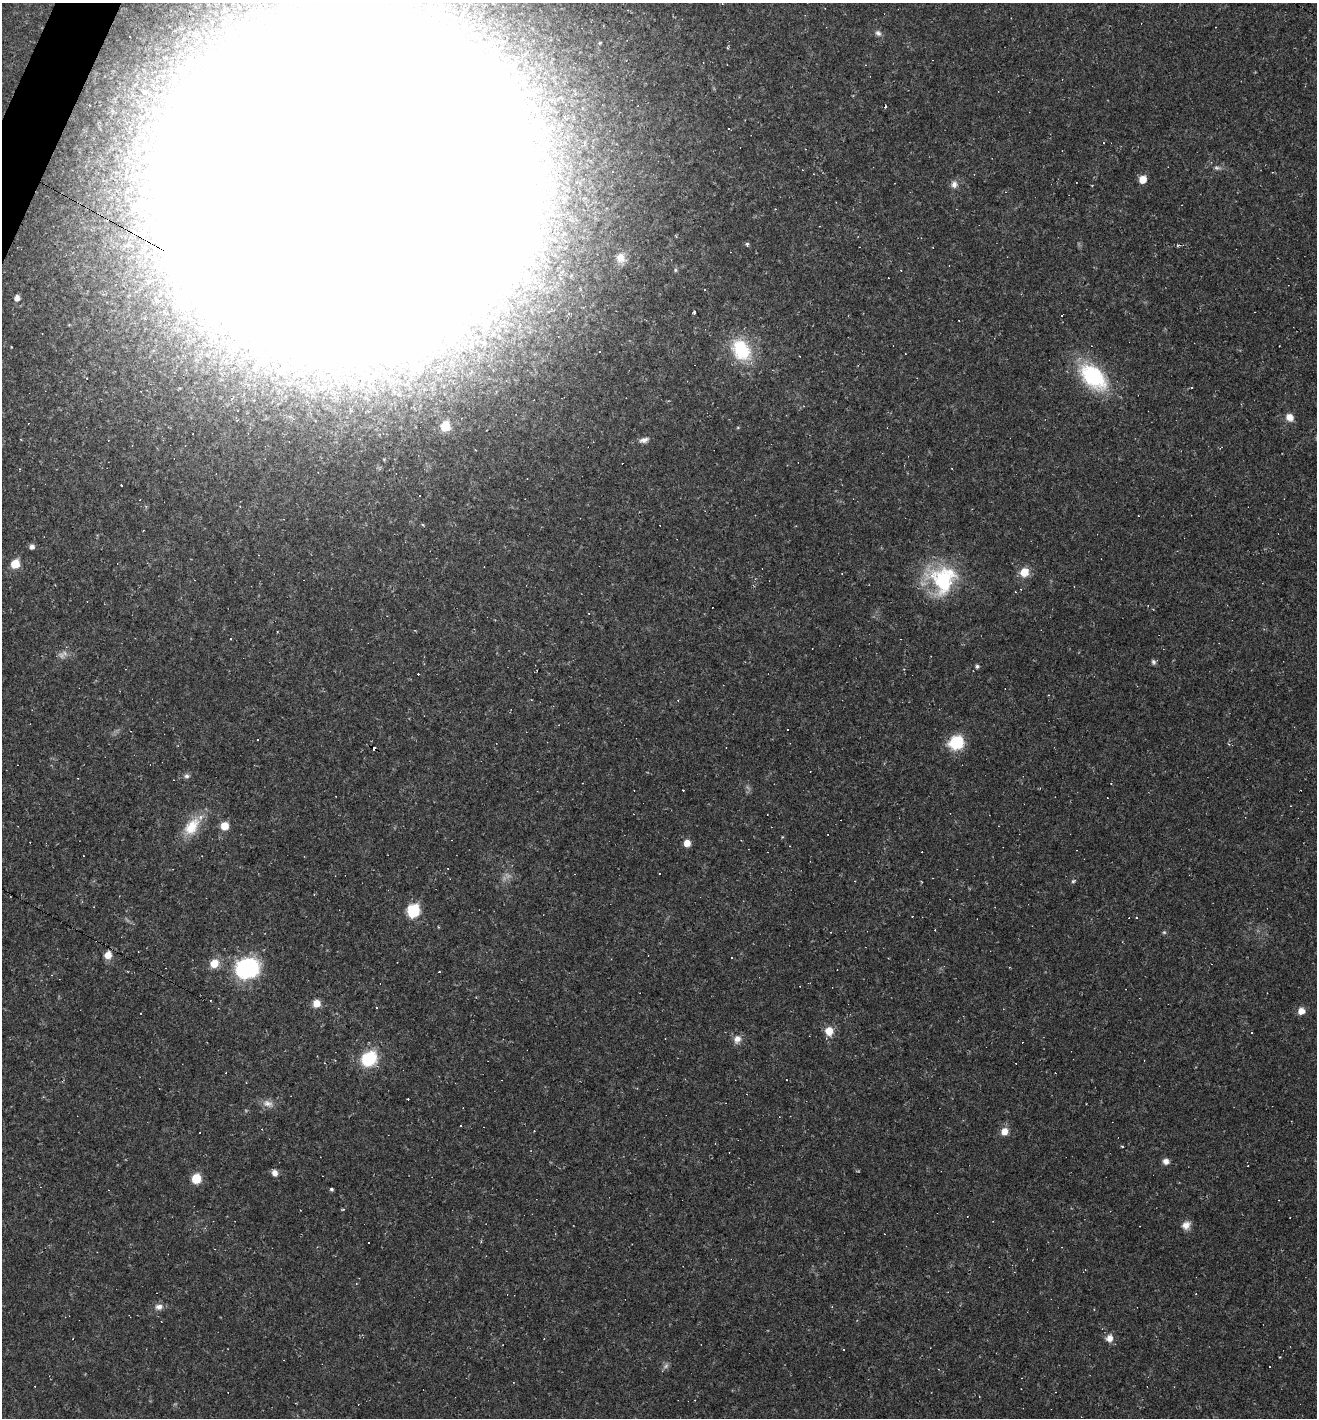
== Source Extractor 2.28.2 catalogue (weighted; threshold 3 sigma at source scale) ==
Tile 11 of 4 x 4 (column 3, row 3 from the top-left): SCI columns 2772-4086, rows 1417-2832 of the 5676 x 5665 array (HDU 1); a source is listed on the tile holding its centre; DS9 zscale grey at full resolution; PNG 1319 x 1420 px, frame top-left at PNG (2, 3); no overlay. Shown black and unused: <1% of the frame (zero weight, under 2 of 3 exposures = <1% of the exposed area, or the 3 px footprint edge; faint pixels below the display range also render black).
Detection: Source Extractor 2.28.2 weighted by HDU 2 'WHT'; one run over the whole footprint, this tile lists its part. Background 0.0384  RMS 0.0067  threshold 0.03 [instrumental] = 3 sigma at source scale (4.5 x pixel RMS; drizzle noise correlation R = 1.50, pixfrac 1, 0.05/0.05 arcsec/px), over >= 5 px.
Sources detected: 129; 4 too faint to see at this stretch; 8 inside a brighter object's white glare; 52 cosmic-ray / hot-pixel residue — not listed; the other 65 listed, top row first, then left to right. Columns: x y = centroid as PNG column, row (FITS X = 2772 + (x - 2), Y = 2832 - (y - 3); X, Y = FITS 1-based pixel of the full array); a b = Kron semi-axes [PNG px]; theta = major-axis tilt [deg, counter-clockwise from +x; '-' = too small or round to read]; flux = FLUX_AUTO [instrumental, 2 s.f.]
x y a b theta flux
878 33 9 7 -35 2.3
130 37 3 2 - 0.93
1217 168 10 6 -7 2.2
802 170 3 2 - 0.59
1143 179 6 6 - 9.3
346 183 139 121 0 67000
954 184 11 8 74 3.6
747 244 5 4 - 1.2
621 258 12 11 - 5
17 298 5 5 - 4.3
694 313 3 3 - 1.1
1062 315 3 2 - 0.65
741 350 29 21 -56 37
799 356 3 2 - 0.39
415 367 9 8 - 6.1
1093 376 31 19 -44 62
1191 387 3 3 - 0.99
180 388 3 3 - 0.59
1289 417 9 8 - 6.1
445 426 6 6 - 22
644 440 12 7 18 3.2
122 485 3 3 - 2.7
419 496 2 2 - 0.59
32 547 5 5 - 2.8
15 564 7 6 - 15
1024 572 9 8 - 11
943 580 34 33 - 59
415 630 4 3 - 0.58
230 638 3 3 - 6.8
1153 662 7 5 -73 1.5
977 666 5 5 - 1.5
1048 695 3 2 - 0.38
787 730 2 2 - 0.62
956 743 10 9 - 42
187 776 8 6 -1 1.8
224 826 7 7 - 9.4
192 827 28 16 53 18
687 843 6 6 - 6.8
1073 881 6 5 - 1
413 911 8 7 - 48
1136 917 3 3 - 1.9
831 932 3 2 - 0.4
1164 932 5 5 - 0.9
108 955 8 7 - 6.7
214 963 9 8 - 10
247 968 14 12 21 120
210 1000 3 3 - 1.6
316 1003 8 8 - 6.6
376 1007 3 2 - 0.49
1301 1011 7 7 - 5.6
829 1031 9 8 - 9
737 1039 11 9 68 4.9
369 1059 11 9 36 51
1004 1131 8 7 - 6.5
1122 1147 3 3 - 0.68
1166 1161 7 7 - 3.4
275 1173 7 6 - 4.3
196 1179 7 6 - 20
331 1189 4 4 - 1.2
1290 1217 2 2 - 0.43
1186 1225 11 9 33 5
369 1242 3 3 - 1.3
159 1307 11 8 4 3.8
1109 1338 9 8 - 5.1
1269 1366 2 2 - 0.63
Overlapping masked pixels (flux is a lower limit): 1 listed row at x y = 346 183
Isophote crosses this tile's border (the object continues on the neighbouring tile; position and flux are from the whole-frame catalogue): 1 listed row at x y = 346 183